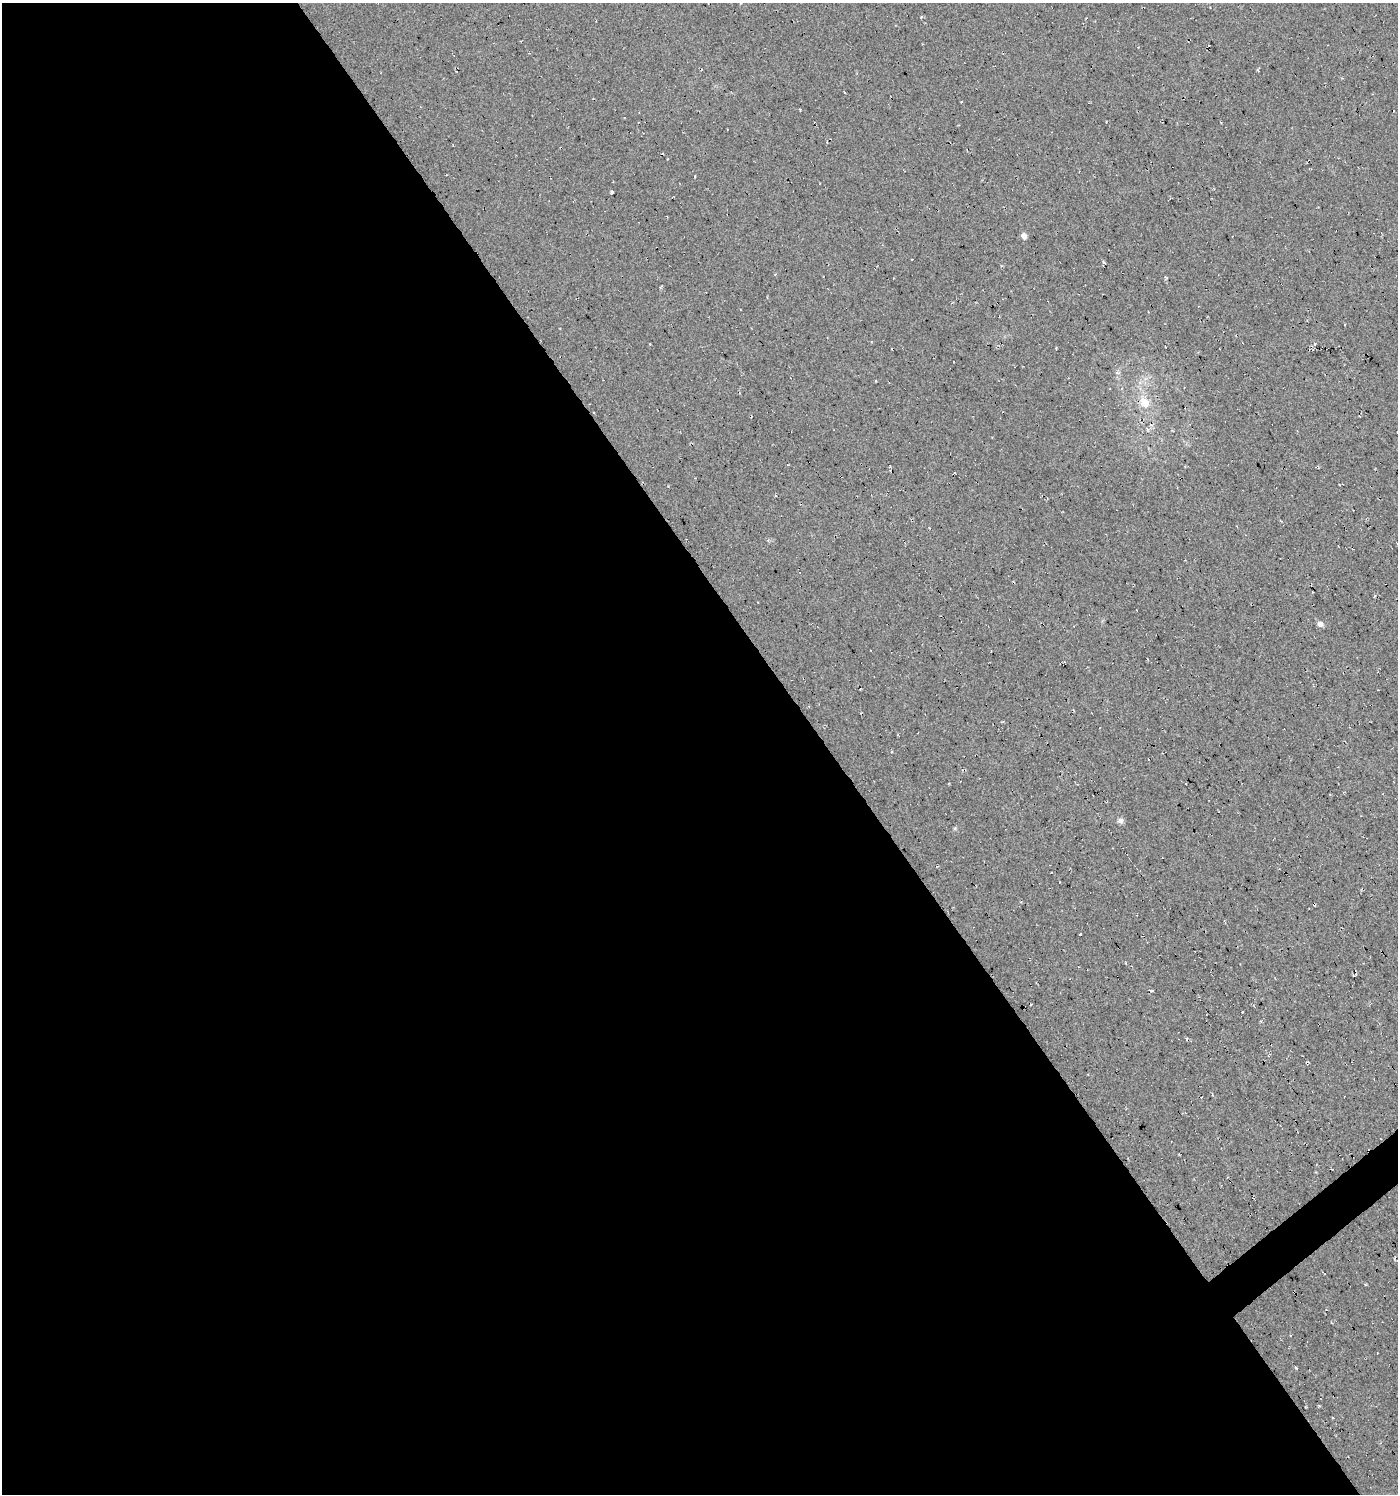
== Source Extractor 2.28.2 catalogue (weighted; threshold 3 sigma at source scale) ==
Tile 9 of 4 x 4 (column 1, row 3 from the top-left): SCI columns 130-1525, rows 1493-2984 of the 5906 x 5968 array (HDU 1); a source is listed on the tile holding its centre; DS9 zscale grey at full resolution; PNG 1400 x 1496 px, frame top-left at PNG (2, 3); no overlay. Shown black and unused: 60% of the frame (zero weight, under 2 of 3 exposures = <1% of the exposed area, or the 3 px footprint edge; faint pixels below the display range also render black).
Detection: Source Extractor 2.28.2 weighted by HDU 2 'WHT'; one run over the whole footprint, this tile lists its part. Background 0.03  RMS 0.013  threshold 0.0577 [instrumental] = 3 sigma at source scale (4.5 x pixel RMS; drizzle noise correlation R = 1.50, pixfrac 1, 0.0396/0.0396 arcsec/px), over >= 5 px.
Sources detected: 16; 4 cosmic-ray / hot-pixel residue — not listed; the other 12 listed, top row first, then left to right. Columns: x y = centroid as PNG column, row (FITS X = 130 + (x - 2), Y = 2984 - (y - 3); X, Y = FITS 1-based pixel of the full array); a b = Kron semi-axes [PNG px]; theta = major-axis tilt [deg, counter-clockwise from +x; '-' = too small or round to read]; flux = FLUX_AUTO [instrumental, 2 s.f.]
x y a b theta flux
827 142 4 2 - 1
695 176 3 2 - 1.1
612 192 4 3 - 3.7
1024 236 5 5 - 9.1
661 286 5 3 - 1.2
876 381 3 2 - 1.3
1145 403 13 10 -51 18
1136 610 3 2 - 1.6
1320 624 6 5 - 7.6
1120 820 7 7 - 4.5
1314 904 4 3 - 8.2
1080 934 3 3 - 8.5
Overlapping masked pixels (flux is a lower limit): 1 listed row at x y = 1314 904
Unlisted compact peaks at least as high as the median listed source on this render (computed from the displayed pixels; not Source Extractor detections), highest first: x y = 1104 262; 955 828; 1151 991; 921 17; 1166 278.